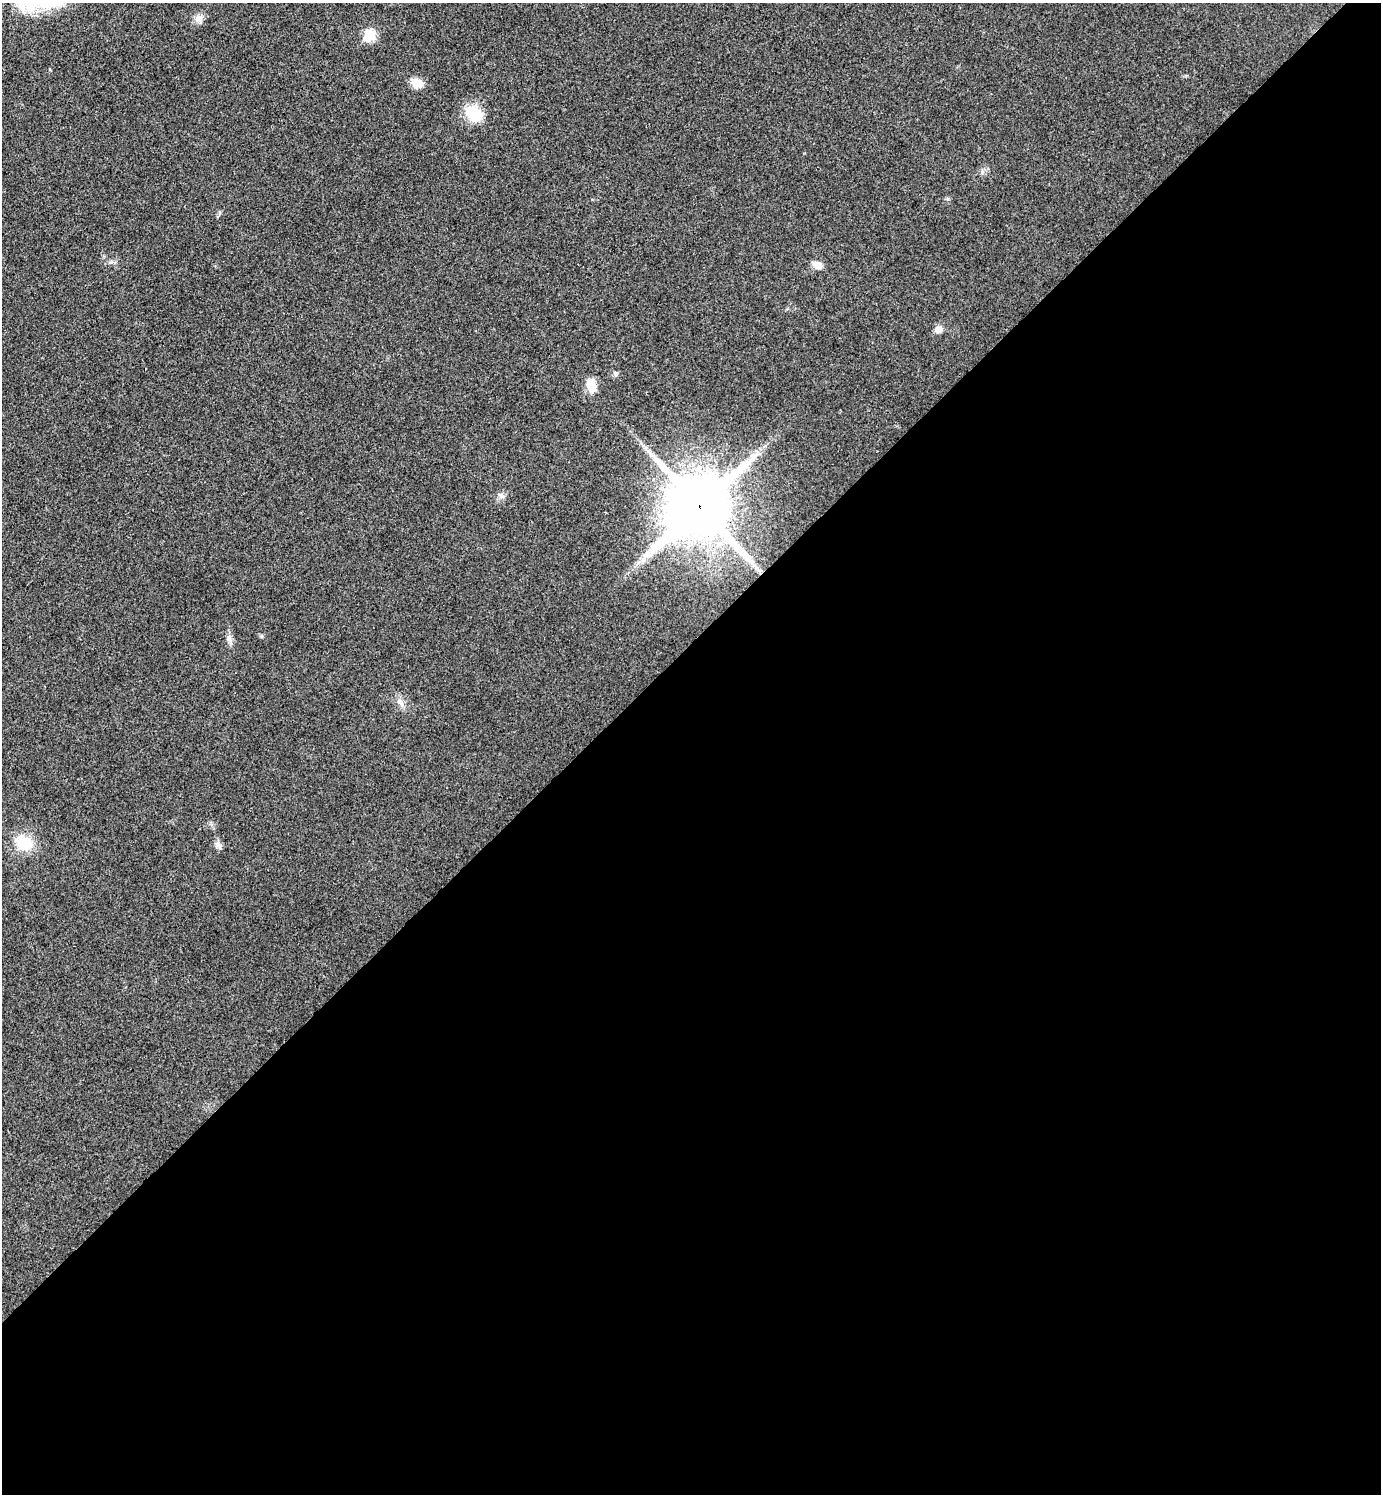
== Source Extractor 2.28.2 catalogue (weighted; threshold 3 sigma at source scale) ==
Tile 15 of 4 x 4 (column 3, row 4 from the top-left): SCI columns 3062-4440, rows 5-1496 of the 5980 x 5981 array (HDU 1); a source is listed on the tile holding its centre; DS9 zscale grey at full resolution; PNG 1383 x 1496 px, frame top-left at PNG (2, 3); no overlay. Shown black and unused: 57% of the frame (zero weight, under 3 of 4 exposures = <1% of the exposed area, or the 3 px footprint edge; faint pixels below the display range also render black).
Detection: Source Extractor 2.28.2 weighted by HDU 2 'WHT'; one run over the whole footprint, this tile lists its part. Background 0.0281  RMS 0.0053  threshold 0.024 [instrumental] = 3 sigma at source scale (4.5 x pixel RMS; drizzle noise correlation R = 1.50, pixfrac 1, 0.05/0.05 arcsec/px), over >= 5 px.
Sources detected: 17; all 17 listed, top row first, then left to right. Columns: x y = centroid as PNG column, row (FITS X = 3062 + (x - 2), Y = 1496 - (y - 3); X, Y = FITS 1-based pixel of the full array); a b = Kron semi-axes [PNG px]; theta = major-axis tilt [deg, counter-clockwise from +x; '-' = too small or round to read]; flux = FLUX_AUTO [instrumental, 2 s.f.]
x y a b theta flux
199 18 12 10 -14 3.5
370 35 7 6 - 30
417 83 12 10 -12 7.1
474 114 24 18 -40 15
982 172 7 4 72 1.1
220 212 6 4 72 0.84
817 265 12 8 -21 4.5
939 329 9 8 - 3.4
615 374 7 6 - 1.4
591 385 15 10 -83 8.8
501 496 9 6 -41 1.8
700 507 23 21 42 3800
261 636 5 5 - 0.78
230 639 16 6 -68 2.7
400 702 15 6 -59 3.1
24 843 17 15 -21 17
218 845 11 8 -52 2.5
Overlapping masked pixels (flux is a lower limit): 1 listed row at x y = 700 507
Unlisted compact peaks at least as high as the median listed source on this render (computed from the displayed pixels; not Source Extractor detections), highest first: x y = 948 199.